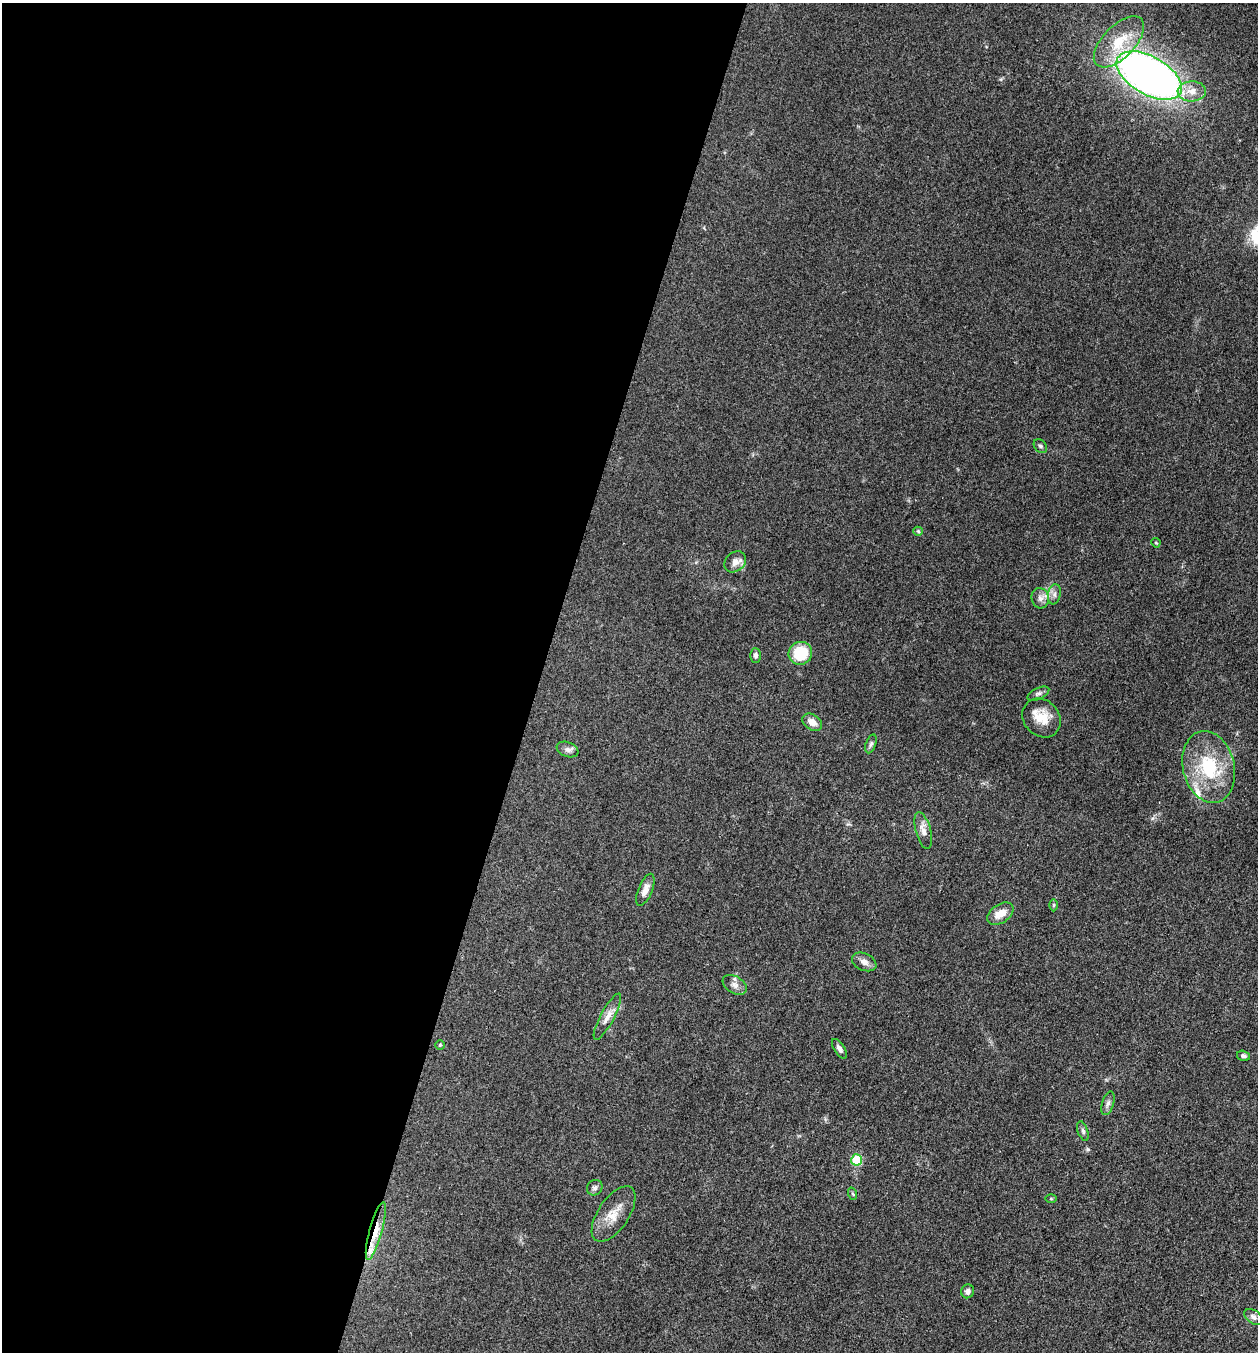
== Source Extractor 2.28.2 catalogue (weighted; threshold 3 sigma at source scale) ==
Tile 5 of 4 x 4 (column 1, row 2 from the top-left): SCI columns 265-1520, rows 2705-4054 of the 5421 x 5407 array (HDU 1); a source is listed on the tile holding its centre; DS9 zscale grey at full resolution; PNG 1260 x 1354 px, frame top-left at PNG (2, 3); each listed source drawn as its Kron ellipse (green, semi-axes under 4 px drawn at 4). Shown black and unused: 43% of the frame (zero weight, under 3 of 4 exposures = <1% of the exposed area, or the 3 px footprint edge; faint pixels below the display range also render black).
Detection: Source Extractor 2.28.2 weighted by HDU 2 'WHT'; one run over the whole footprint, this tile lists its part. Background 0.0928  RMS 0.0064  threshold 0.0289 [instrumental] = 3 sigma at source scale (4.5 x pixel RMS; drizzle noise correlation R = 1.50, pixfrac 1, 0.05/0.05 arcsec/px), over >= 5 px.
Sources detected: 39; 2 inside a brighter listed object's ellipse — not listed separately; the other 37 listed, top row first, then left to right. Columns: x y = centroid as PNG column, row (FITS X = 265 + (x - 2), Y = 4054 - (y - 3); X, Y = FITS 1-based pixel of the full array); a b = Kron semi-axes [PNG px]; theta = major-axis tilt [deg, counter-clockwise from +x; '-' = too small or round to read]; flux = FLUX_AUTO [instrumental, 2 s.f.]
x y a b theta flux
1119 42 32 16 46 22
1149 76 36 19 -30 380
1192 91 14 10 2 7.5
1040 446 8 5 -51 1.5
918 531 5 4 - 0.78
1156 543 5 3 - 0.62
735 562 12 9 40 4.3
1054 594 10 6 81 2.6
1040 598 10 8 -77 3.6
800 653 12 11 - 23
755 655 7 5 -89 1.6
1038 694 12 5 25 1.9
1041 718 21 17 -47 13
812 722 11 7 -35 5.1
871 744 10 5 71 1.6
567 750 11 7 -21 2.5
1209 767 36 25 -76 40
923 830 19 7 -75 4.7
645 890 17 7 67 4.7
1054 905 6 4 90 0.84
1000 914 14 9 33 7.9
864 962 13 8 -25 3.8
735 985 13 8 -32 3.7
607 1017 26 7 62 5.9
440 1045 5 4 - 0.95
839 1049 11 5 -58 2.5
1243 1056 6 5 - 1.7
1108 1103 12 6 73 2.3
1083 1131 10 5 -71 1.7
857 1160 5 5 - 31
595 1188 8 7 - 1.8
853 1194 6 4 -71 0.77
1051 1199 6 4 0 0.64
614 1214 32 15 56 12
376 1231 30 6 75 10
968 1291 7 6 - 2.3
1253 1317 10 6 -37 2.5
Overlapping masked pixels (flux is a lower limit): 1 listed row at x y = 376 1231